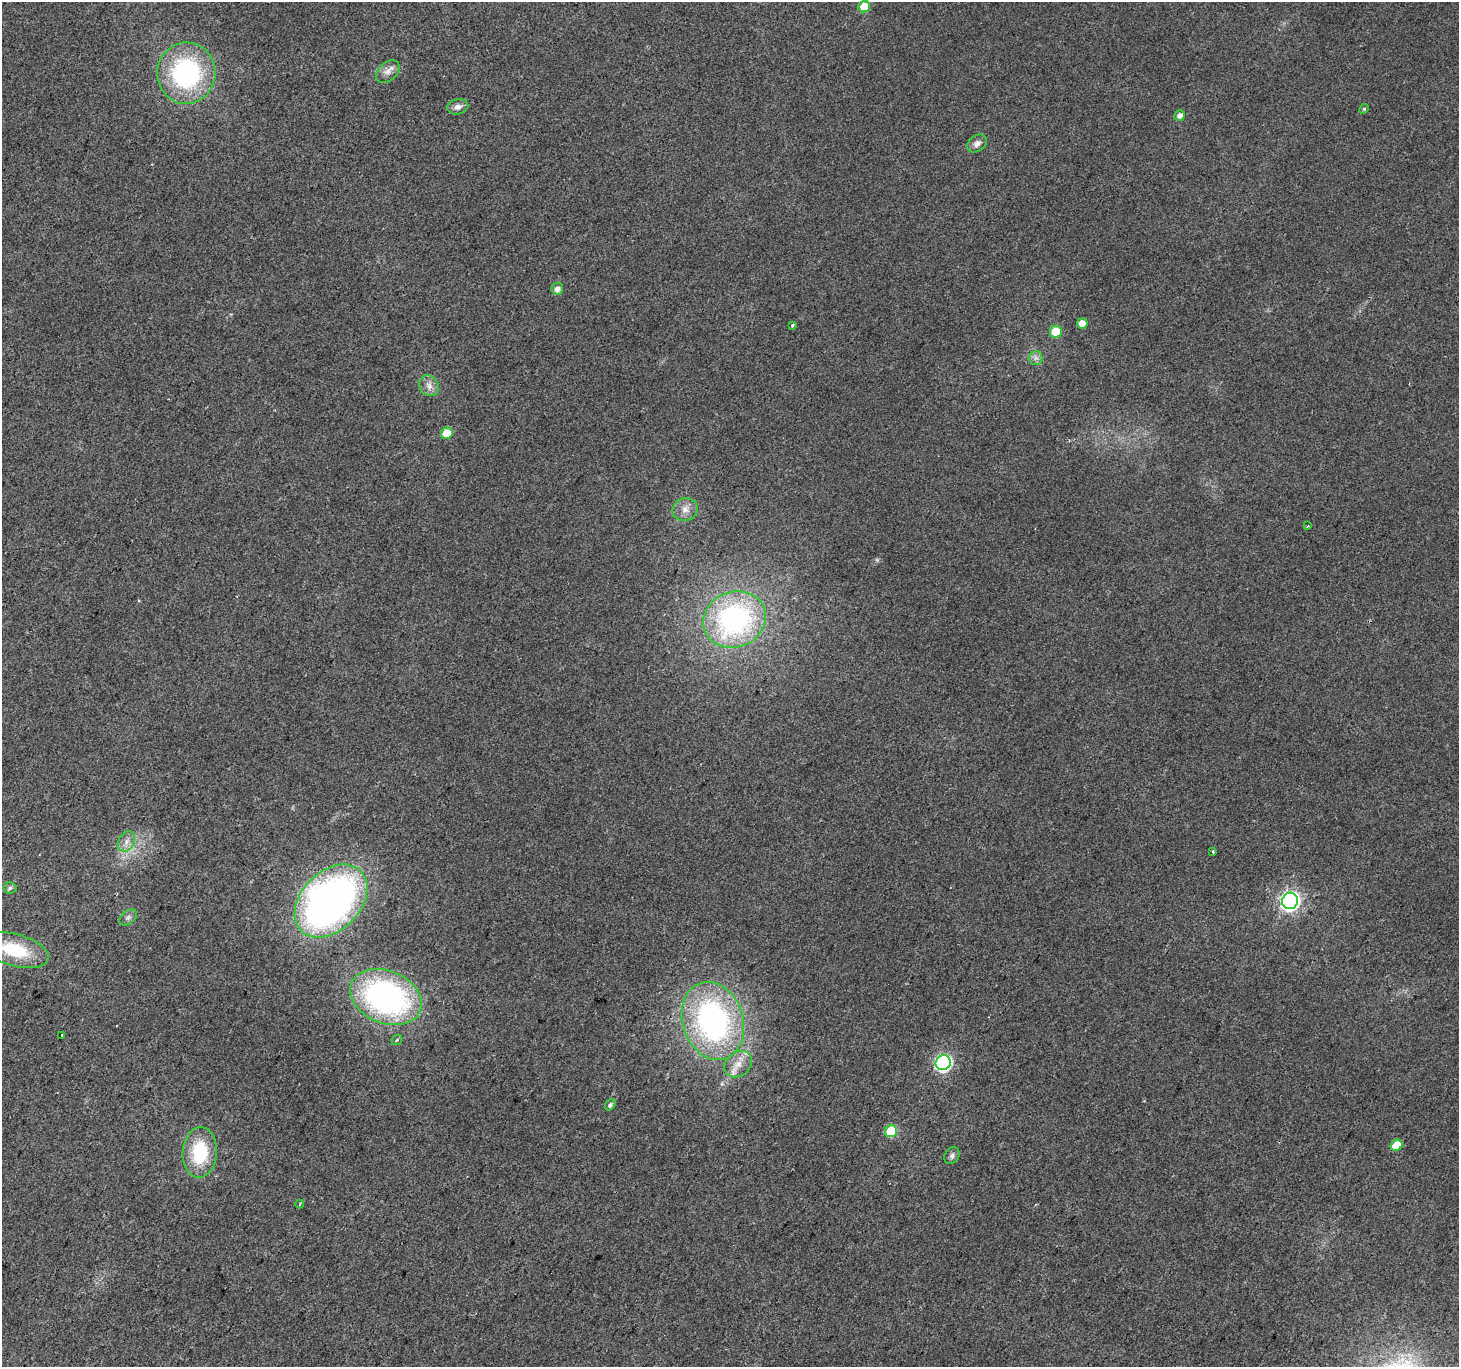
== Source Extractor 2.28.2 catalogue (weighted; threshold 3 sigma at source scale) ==
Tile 7 of 4 x 4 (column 3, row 2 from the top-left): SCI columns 2922-4378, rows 2993-4357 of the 5836 x 5917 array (HDU 1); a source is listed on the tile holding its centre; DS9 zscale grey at full resolution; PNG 1461 x 1369 px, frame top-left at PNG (2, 2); each listed source drawn as its Kron ellipse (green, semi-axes under 4 px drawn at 4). Shown black and unused: <1% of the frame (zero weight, under 2 of 3 exposures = <1% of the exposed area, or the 3 px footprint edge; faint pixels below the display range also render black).
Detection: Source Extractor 2.28.2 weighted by HDU 2 'WHT'; one run over the whole footprint, this tile lists its part. Background 0.0281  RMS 0.0065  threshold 0.0291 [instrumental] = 3 sigma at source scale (4.5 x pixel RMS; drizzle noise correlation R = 1.50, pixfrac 1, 0.0396/0.0396 arcsec/px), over >= 5 px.
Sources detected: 37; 1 cosmic-ray / hot-pixel residue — neither listed nor drawn; the other 36 listed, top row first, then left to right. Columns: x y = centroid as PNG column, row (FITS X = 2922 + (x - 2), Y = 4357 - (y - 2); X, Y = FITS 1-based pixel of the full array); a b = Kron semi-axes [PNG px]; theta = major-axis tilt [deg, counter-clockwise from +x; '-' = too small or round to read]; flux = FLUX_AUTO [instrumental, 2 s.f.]
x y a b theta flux
864 6 6 5 - 13
388 72 13 9 40 4.7
186 73 31 29 86 96
458 107 11 7 11 3.4
1364 109 5 4 - 0.87
1180 115 5 5 - 3
977 143 10 8 36 3.3
557 289 6 5 - 3.3
1082 323 5 5 - 5.7
792 325 3 3 - 1.2
1056 332 6 6 - 14
1036 358 7 6 - 2.4
429 386 11 9 -52 4.3
447 433 6 5 - 14
685 509 12 11 - 5.8
1308 526 3 3 - 0.75
734 619 32 27 24 130
126 842 11 8 60 4.2
1213 851 4 3 - 0.66
10 888 6 5 - 1.5
331 901 42 29 45 330
1290 901 8 8 - 270
128 917 10 6 37 2.4
14 950 35 16 -16 33
386 997 37 26 -23 170
713 1021 40 30 -72 170
62 1035 3 2 - 1.1
397 1040 6 4 47 0.92
943 1063 8 7 - 140
738 1064 15 12 38 8.1
610 1105 6 4 51 1.7
891 1131 6 5 - 31
1397 1145 6 5 - 12
200 1152 25 17 86 36
952 1156 9 7 59 2.3
300 1204 4 2 - 0.55
Isophote crosses this tile's border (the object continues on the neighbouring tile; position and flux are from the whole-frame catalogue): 1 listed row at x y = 14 950